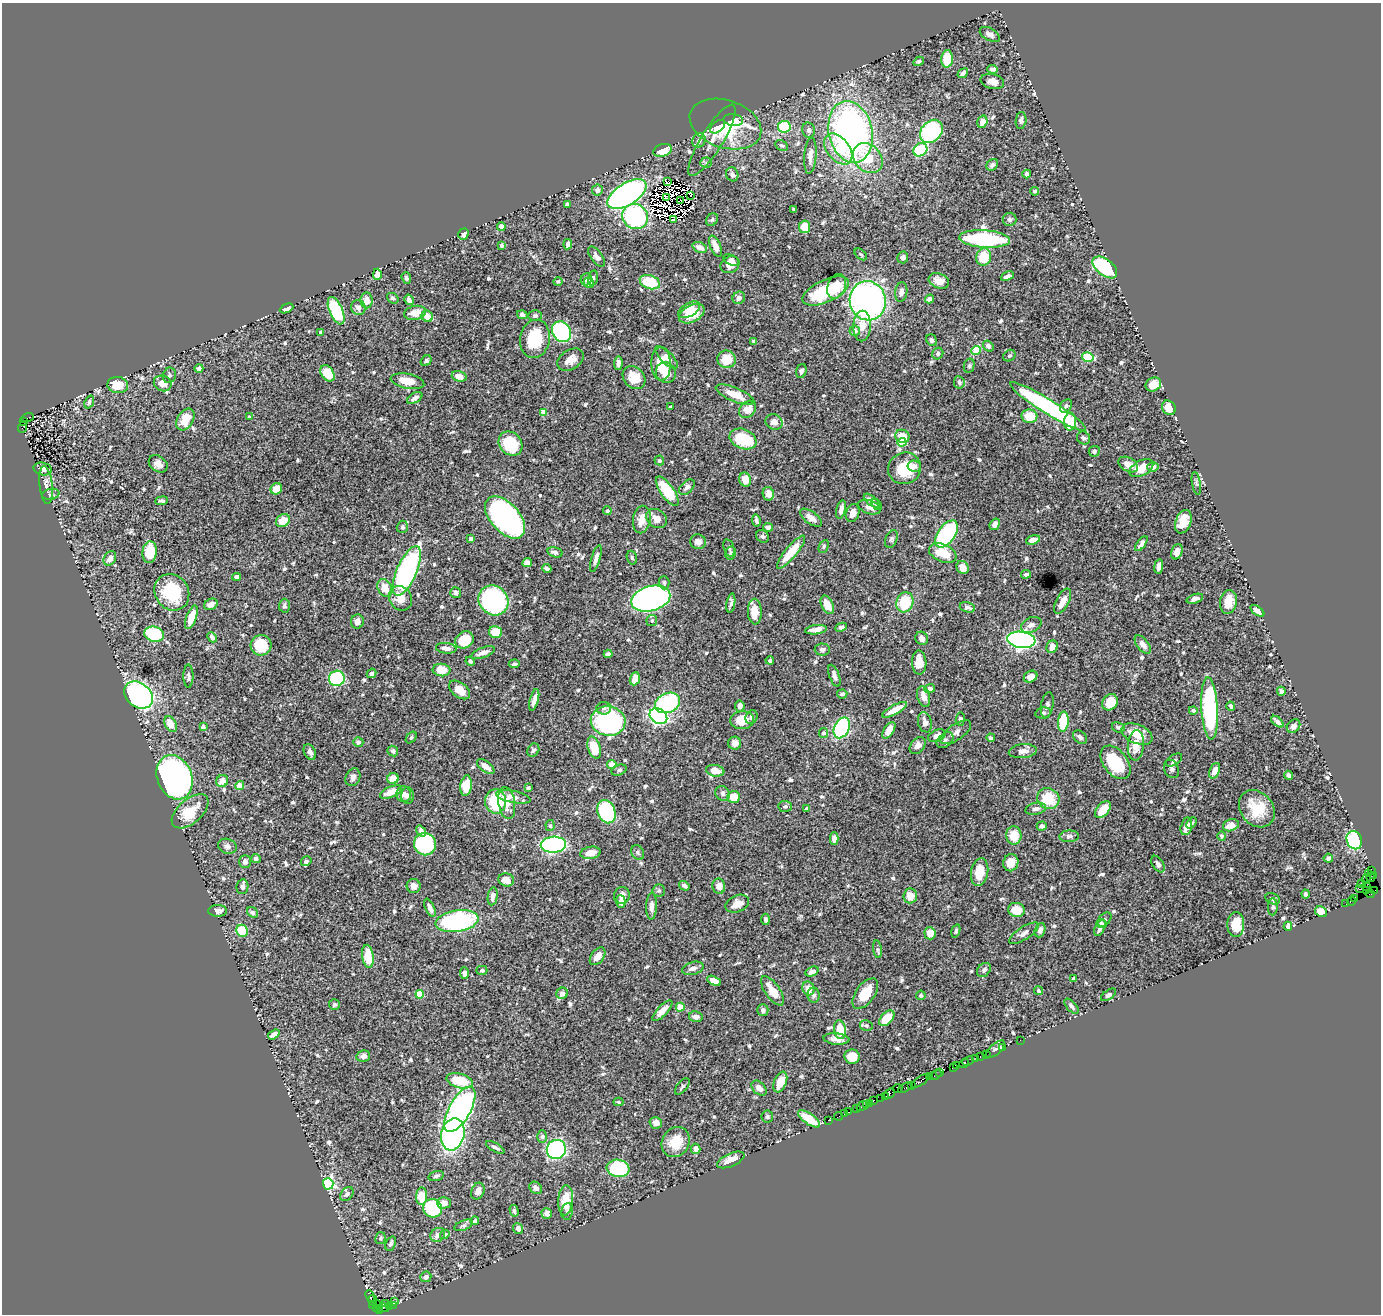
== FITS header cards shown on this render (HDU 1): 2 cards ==
NAXIS1  =                 1379
NAXIS2  =                 1312

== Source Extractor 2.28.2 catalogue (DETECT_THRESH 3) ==
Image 1379 x 1312 px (HDU 1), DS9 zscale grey, 1 PNG px = 1 image px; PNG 1383 x 1316 px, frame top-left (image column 1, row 1312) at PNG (2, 3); each listed source drawn as its Kron ellipse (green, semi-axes under 4 px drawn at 4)
Background 1.2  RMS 0.024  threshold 0.0732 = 3 sigma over >= 5 px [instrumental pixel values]
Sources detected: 692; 7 with non-positive FLUX_AUTO (blend fragments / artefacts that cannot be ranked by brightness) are neither listed nor drawn; of the other 685, the 500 brightest by FLUX_AUTO listed and drawn (185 fainter detections omitted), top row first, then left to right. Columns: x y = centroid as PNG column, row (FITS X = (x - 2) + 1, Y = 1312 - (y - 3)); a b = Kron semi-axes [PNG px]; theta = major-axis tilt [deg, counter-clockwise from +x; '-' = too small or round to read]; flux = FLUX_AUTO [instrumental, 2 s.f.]
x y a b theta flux
990 34 11 6 -29 6.7
947 59 9 6 85 47
919 61 5 4 - 3.7
992 69 5 4 - 4.5
963 73 6 3 39 5.1
992 82 12 7 -14 12
733 120 10 6 -6 19
1021 120 8 5 83 5
982 122 6 5 - 13
725 124 37 24 -18 99
718 127 8 5 40 22
784 127 6 6 - 73
809 130 7 6 - 4.6
931 131 13 10 46 160
851 132 31 22 -78 610
699 140 7 6 - 7.6
712 140 41 11 58 23
782 145 7 5 -29 3.5
838 149 17 11 -52 34
663 150 9 6 18 28
920 150 7 6 - 93
810 156 18 6 85 12
868 158 16 13 -45 41
706 163 6 5 - 2.9
992 165 6 5 - 4.9
732 174 7 6 - 5.7
1027 174 4 4 - 6.4
668 181 3 2 - 3.8
597 190 5 5 - 7.7
1035 191 4 4 - 2.9
627 194 22 11 32 500
691 195 4 3 - 11
666 197 4 2 - 2.9
681 201 3 2 - 3.3
567 204 4 3 - 3.9
794 209 4 3 - 3.5
635 217 13 12 - 170
1009 219 7 6 - 3.8
673 220 3 3 - 3.2
712 220 7 5 57 3.1
501 226 4 4 - 7.6
805 227 6 5 - 24
463 234 6 5 - 8
985 239 25 9 -4 210
568 244 5 4 - 7.9
502 246 4 4 - 4.8
715 246 11 5 -67 16
700 247 7 5 -23 12
861 254 7 4 -43 2.9
597 257 12 5 -55 8.2
903 257 6 5 - 5.3
984 257 9 7 75 44
731 260 8 5 -25 6.4
730 265 10 8 31 12
1105 267 14 8 -39 130
377 274 5 4 - 13
1007 276 7 4 23 7.6
406 278 6 4 -70 3.6
593 278 8 4 75 4.9
586 279 6 5 - 6.6
558 281 4 4 - 4.2
939 281 10 7 -21 14
650 282 10 7 -19 64
589 283 5 5 - 8.2
837 286 13 9 67 29
826 291 25 11 25 84
901 292 10 6 81 8.1
393 298 6 5 - 3.6
739 298 6 6 - 6.9
930 299 4 4 - 5.3
366 300 8 6 -86 14
409 300 5 4 - 6.7
868 301 20 18 -78 600
358 307 7 7 - 7.6
287 308 7 4 25 8.5
689 310 12 6 30 26
336 311 14 6 -67 96
415 313 11 7 12 22
692 314 14 8 28 33
522 315 5 4 - 4.2
427 316 6 5 - 18
535 316 6 5 - 4
862 326 15 9 88 18
855 331 5 5 - 8.5
321 332 3 3 - 5.4
561 332 11 9 -57 240
535 339 19 15 79 67
932 340 6 5 - 4.1
754 341 4 3 - 2.9
988 346 6 5 - 4.6
976 351 4 4 - 58
938 354 6 5 - 3.9
1009 356 6 5 - 3.7
667 357 14 6 -46 12
1088 357 6 4 -13 74
727 359 9 9 - 31
570 360 14 9 31 15
426 361 6 5 - 3.2
618 363 7 4 89 6.8
661 364 16 10 -87 30
969 366 7 5 76 3.2
199 369 4 4 - 5.5
801 371 7 5 73 4.9
327 373 9 6 -54 37
666 373 10 10 - 22
169 375 8 6 71 3.8
459 376 7 5 -18 18
634 378 13 10 -48 32
407 381 17 7 -11 29
959 382 6 5 - 3.4
163 383 9 7 -22 16
1153 384 8 6 34 22
118 385 10 8 -4 33
735 395 21 7 -23 27
415 398 8 5 31 8.3
89 402 7 4 68 3.8
1048 406 44 7 -32 300
1066 406 7 5 54 4.2
670 407 3 3 - 5.1
1169 408 7 6 - 21
748 409 10 7 48 20
544 412 4 4 - 25
1029 416 8 6 -12 34
249 417 3 3 - 3.3
28 418 6 3 18 120
185 420 12 8 59 34
23 421 3 3 - 130
774 422 9 7 -31 10
1070 422 9 6 88 34
22 427 6 3 68 110
902 436 7 6 - 23
1084 438 7 6 - 4
743 439 14 9 -22 71
902 442 4 4 - 49
510 444 13 11 -48 58
1094 451 5 5 - 4.2
659 460 5 5 - 3.1
158 464 10 7 -37 10
1128 464 10 7 -30 11
914 466 6 5 - 7.9
1153 467 6 5 - 8.8
905 468 17 15 24 59
1141 468 13 7 30 28
43 469 9 6 -14 7.8
745 480 7 6 - 23
1196 483 11 3 -80 3.2
46 485 19 6 -84 11
687 487 9 6 44 5.5
276 489 6 5 - 22
667 491 17 6 -54 75
51 494 9 5 11 3.9
768 494 7 5 -80 14
162 501 6 4 7 3.4
872 501 9 4 -40 10
877 504 6 4 -56 3
869 507 12 6 -18 8.1
841 509 9 4 77 8.5
607 511 4 4 - 3
853 513 9 6 72 10
505 517 25 14 -48 520
811 518 13 6 -35 12
642 519 14 8 79 19
657 519 11 8 -36 15
756 520 6 3 -80 4.1
283 521 7 6 - 26
1183 522 12 7 70 25
995 524 6 4 57 7.3
402 527 6 5 - 3
768 527 5 4 - 8.2
946 534 15 8 55 220
763 536 7 5 -45 4.4
471 539 4 4 - 11
891 539 9 6 68 3.9
1033 540 7 4 16 11
698 542 8 7 - 9.4
1141 544 8 4 54 6.7
824 546 7 4 65 3.2
729 548 9 5 -74 3.7
150 552 11 7 86 38
555 552 8 5 -15 5.4
791 552 21 5 51 39
1177 552 8 5 69 11
731 553 7 5 79 3.1
943 553 14 8 -23 35
110 558 7 5 59 9.1
632 558 7 5 -73 3.2
596 559 14 4 74 9.7
527 563 5 4 - 11
1159 566 7 4 81 10
963 568 7 5 -57 12
547 569 5 3 - 3.5
407 571 27 10 66 330
1026 574 5 4 - 4.7
237 577 4 4 - 7.8
664 583 7 5 -87 3.7
385 588 9 7 -61 21
172 592 19 16 -56 85
456 592 5 5 - 5
400 598 13 11 -59 23
651 599 20 12 15 660
1195 599 8 4 18 6.7
494 600 16 14 -48 250
1063 601 14 6 63 22
905 602 10 8 72 58
1228 602 12 8 80 27
731 603 10 4 80 5.1
211 604 7 5 28 7.7
827 605 10 5 -64 24
284 606 7 5 88 3.5
967 607 8 5 -16 4.9
1257 611 8 4 -36 11
755 612 13 7 -88 28
191 617 12 5 70 27
357 621 7 6 - 9
652 621 5 5 - 3.7
1031 625 11 7 24 6.8
841 627 6 4 24 5.1
816 630 11 4 7 10
496 632 7 6 - 41
154 634 10 7 -15 100
212 637 5 4 - 4.8
922 638 7 6 - 6.5
464 640 10 8 30 53
1021 640 14 8 -7 550
261 645 10 10 - 49
1143 645 11 5 -51 11
1052 647 6 5 - 12
446 648 10 5 -7 10
822 649 7 6 - 5
483 653 12 5 20 9.8
608 654 4 4 - 3.8
770 660 4 3 - 4.9
470 661 5 4 - 3.2
919 662 12 7 -87 22
514 664 5 3 - 3.9
442 670 9 6 -4 32
371 673 5 4 - 4.1
188 676 11 5 -90 5.5
834 676 11 5 -70 6
1031 677 7 5 28 10
337 678 8 7 - 160
635 679 6 5 - 20
930 689 5 4 - 4.9
459 690 12 7 -38 21
1281 691 5 4 - 4.4
842 694 5 4 - 5.3
138 695 16 12 -39 360
924 697 10 6 -74 15
534 700 11 3 75 9.7
1110 702 8 7 - 29
668 703 13 9 24 180
1047 705 13 6 80 6
740 706 5 5 - 11
1231 706 5 3 - 3.5
604 708 7 6 - 4.8
1210 708 31 8 -87 220
895 710 14 4 28 26
1193 710 4 4 - 5.2
1043 713 8 5 10 4.1
658 716 9 7 -34 370
751 717 7 5 64 4.6
960 719 6 4 82 4.3
742 720 12 9 4 25
608 721 17 14 -13 280
925 722 10 7 -77 11
1063 722 10 5 86 75
1277 722 7 4 -43 5.9
171 724 8 5 -63 24
1293 726 7 6 - 7.5
203 727 4 4 - 4.5
1118 727 7 5 -30 3.7
842 728 11 7 63 200
889 730 9 5 56 16
956 732 18 8 35 8.6
823 733 5 4 - 4.2
1137 734 16 9 -25 35
937 736 9 5 24 9.5
1080 737 8 5 -40 6
411 738 6 4 50 3
991 738 4 3 - 3.8
945 740 9 6 38 5.5
358 742 5 5 - 4.5
735 743 6 6 - 10
1136 745 15 8 86 21
918 746 9 6 49 9.6
594 748 11 6 -72 41
533 750 7 5 56 4.3
393 751 5 5 - 3.7
1023 751 14 7 5 9.3
310 752 8 5 -63 5.8
1174 760 9 5 32 4.4
1115 762 19 12 -52 84
612 764 5 4 - 16
486 767 10 5 -37 12
1172 769 9 7 -66 5.2
619 770 8 5 22 3.8
715 771 9 6 -9 21
1215 771 8 5 69 16
1288 775 4 3 - 3.7
175 777 23 17 -68 1000
353 777 9 7 66 6.2
393 778 6 5 - 17
222 781 6 5 - 13
240 786 4 4 - 18
466 786 10 5 81 34
528 788 4 3 - 3.2
391 792 11 5 22 21
723 793 8 7 - 4.7
404 794 8 7 - 9.3
407 796 8 6 -89 6.9
513 797 17 6 -11 13
734 797 6 6 - 26
1048 799 11 10 - 52
496 801 12 10 -89 81
507 803 16 8 -81 24
785 806 7 5 -5 3.5
807 809 4 3 - 8.2
1036 809 10 6 12 7.1
1257 809 20 16 -50 49
1103 810 10 6 49 34
190 811 22 12 41 46
606 812 12 9 -67 170
1191 823 6 4 49 3.4
1231 825 8 6 19 16
550 826 5 4 - 2.9
1042 826 5 4 - 5
1186 826 9 5 76 14
421 831 6 4 -53 5.7
1014 835 9 7 -82 32
1069 836 9 6 2 5.2
1222 836 5 4 - 3
834 839 6 4 -89 9.6
1354 840 9 7 -70 120
425 844 11 11 - 150
553 845 13 8 2 350
227 846 9 7 -20 6.1
591 853 10 6 10 19
638 853 8 6 -57 3.8
1328 858 4 4 - 5.6
256 859 5 4 - 4.4
245 861 6 5 - 7
306 861 5 4 - 3.4
1011 863 8 7 - 17
1158 864 9 5 -59 6.4
1371 870 3 3 - 38
980 872 14 8 81 37
1369 873 3 2 - 58
1373 875 2 2 - 20
1371 878 4 2 - 63
1366 879 5 2 - 58
506 880 8 6 -15 19
1362 884 2 2 - 10
414 886 7 7 - 8.5
684 886 5 4 - 6
719 886 7 6 - 11
1366 886 3 2 - 28
242 887 7 6 - 5.3
1359 889 4 3 - 47
659 890 6 6 - 3
1367 890 3 2 - 15
1375 890 2 2 - 4.3
1305 894 4 3 - 4
1370 894 4 3 - 42
622 895 8 8 - 11
493 896 9 5 81 9.8
910 896 7 7 - 20
1273 899 8 5 -23 3.6
1355 899 2 2 - 49
621 901 6 5 - 8.8
1352 901 4 2 - 68
1346 903 3 2 - 29
737 904 12 8 23 13
651 906 13 5 88 8.4
1273 907 8 5 89 3.7
430 908 10 4 -66 8.7
1016 910 8 7 - 32
218 911 9 6 0 7.3
252 912 6 4 -39 4
1321 912 6 5 - 26
766 919 5 4 - 3.6
1104 919 8 5 47 3.8
457 921 21 10 9 220
1101 924 5 4 - 4.5
1236 924 12 8 88 29
1288 926 4 3 - 4.4
1100 928 9 4 65 7.2
1040 930 7 5 69 7.5
242 931 6 5 - 47
956 931 7 4 73 3
930 933 6 5 - 17
1024 933 17 6 33 9.1
877 949 9 4 -82 3.4
368 956 11 5 -82 49
598 956 10 6 53 14
693 968 11 6 15 8.9
482 970 5 4 - 3.1
984 970 8 6 45 4
812 972 7 4 25 11
464 973 6 4 -85 6.8
1074 979 4 3 - 5.8
714 981 7 4 -25 10
808 988 7 6 - 14
772 991 17 7 -55 27
1038 991 5 4 - 3.1
562 993 6 5 - 10
420 994 4 4 - 39
865 994 17 9 53 34
814 995 7 6 - 4.3
921 995 5 5 - 3
1108 995 8 4 35 4.2
334 1005 5 5 - 4.3
1071 1006 9 5 -48 5.7
680 1007 4 4 - 46
763 1010 6 5 - 5.4
662 1011 13 5 46 16
696 1017 7 5 -13 7.8
887 1018 9 5 47 42
866 1026 6 5 - 3.4
840 1030 9 6 -82 37
274 1034 6 4 35 9.6
836 1039 13 5 -4 10
1020 1040 2 2 - 35
1002 1047 3 2 - 44
995 1049 12 5 42 4
986 1054 2 2 - 34
363 1056 7 5 11 8.2
852 1057 8 7 - 29
980 1057 3 2 - 110
976 1058 2 2 - 45
968 1061 6 3 25 160
964 1063 5 3 - 120
957 1065 2 2 - 9.2
954 1067 2 2 - 20
940 1073 3 2 - 51
936 1075 6 3 35 150
929 1076 4 3 - 64
460 1081 13 7 -15 52
920 1081 10 3 36 480
780 1082 11 6 68 29
912 1085 2 2 - 13
682 1087 10 5 51 3.9
759 1088 9 6 -44 10
905 1088 7 3 29 160
898 1089 5 2 - 21
889 1094 5 3 - 170
886 1096 3 2 - 110
881 1098 2 2 - 19
873 1101 3 2 - 120
618 1102 5 4 - 2.9
870 1103 3 2 - 68
866 1104 3 2 - 71
862 1106 6 3 35 100
460 1109 25 10 61 510
856 1109 3 2 - 42
848 1112 4 3 - 90
844 1114 3 3 - 31
839 1116 4 2 - 40
767 1117 6 5 - 3.2
809 1119 13 5 -35 34
828 1120 2 2 - 14
656 1123 6 5 - 11
453 1134 16 11 76 280
542 1137 6 5 - 3.5
676 1142 16 13 58 36
495 1147 10 4 -29 5.3
556 1149 10 9 - 320
696 1149 5 4 - 8.1
731 1160 15 6 24 20
618 1168 11 8 -9 140
436 1176 8 4 15 3.1
328 1184 5 5 - 270
536 1188 7 5 -45 6.4
478 1191 8 6 68 8.8
347 1194 8 5 49 5
422 1196 9 5 86 34
566 1200 15 7 85 39
444 1203 7 5 0 11
433 1208 9 9 - 100
514 1211 6 4 -75 4
567 1211 8 6 80 4.2
547 1213 6 5 - 8
475 1221 4 3 - 4.2
464 1225 10 5 21 3.8
518 1228 5 5 - 7.2
445 1234 5 4 - 7.5
438 1235 8 6 38 9
380 1238 6 5 - 3.4
391 1244 7 5 67 4.5
426 1277 5 5 - 5.3
370 1296 6 4 -68 140
373 1300 5 3 - 110
395 1302 3 2 - 8
385 1304 3 2 - 30
377 1305 4 3 - 110
394 1305 3 2 - 290
373 1306 3 2 - 18
390 1306 3 2 - 17
377 1308 3 2 - 51
384 1308 5 3 - 41
380 1310 3 3 - 49
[185 fainter detections neither listed nor drawn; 7 non-positive-flux detections neither listed nor drawn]